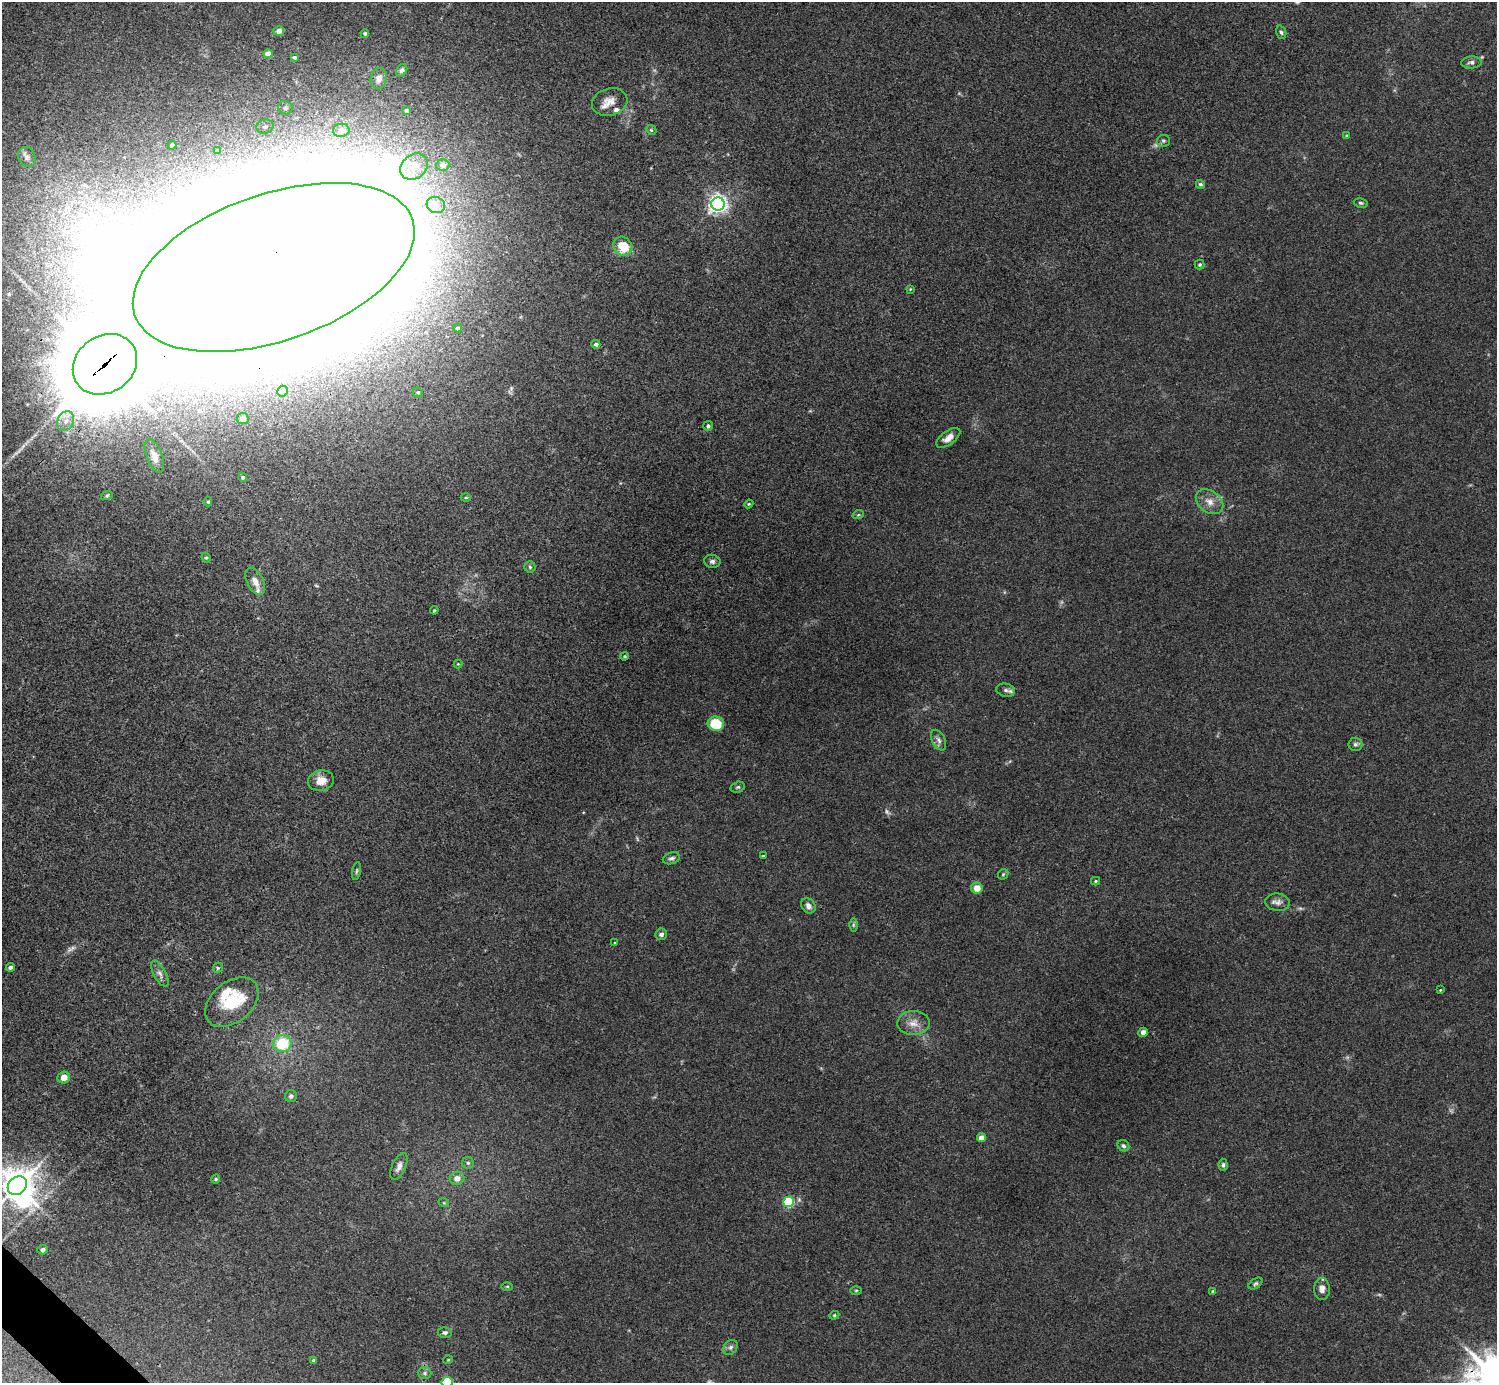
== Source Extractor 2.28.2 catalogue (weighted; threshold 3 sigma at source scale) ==
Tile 7 of 4 x 4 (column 3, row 2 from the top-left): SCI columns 2991-4485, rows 2923-4303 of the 5985 x 5985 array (HDU 1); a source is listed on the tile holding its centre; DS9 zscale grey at full resolution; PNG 1499 x 1385 px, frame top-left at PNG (2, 2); each listed source drawn as its Kron ellipse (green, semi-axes under 4 px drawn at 4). Shown black and unused: <1% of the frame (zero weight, under 3 of 4 exposures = <1% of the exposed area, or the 3 px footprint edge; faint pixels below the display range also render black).
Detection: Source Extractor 2.28.2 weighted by HDU 2 'WHT'; one run over the whole footprint, this tile lists its part. Background 0.0348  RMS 0.0047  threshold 0.0211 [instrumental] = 3 sigma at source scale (4.5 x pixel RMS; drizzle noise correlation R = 1.50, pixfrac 1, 0.05/0.05 arcsec/px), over >= 5 px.
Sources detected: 119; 3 too faint to see at this stretch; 9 inside a brighter object's white glare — neither listed nor drawn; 4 inside a brighter listed object's ellipse — not listed separately; the other 103 listed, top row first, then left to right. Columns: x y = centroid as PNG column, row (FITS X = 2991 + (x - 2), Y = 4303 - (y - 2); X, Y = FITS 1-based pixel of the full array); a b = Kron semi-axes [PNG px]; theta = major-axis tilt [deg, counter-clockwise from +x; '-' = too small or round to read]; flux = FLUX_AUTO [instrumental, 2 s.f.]
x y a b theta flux
279 31 5 5 - 2
1281 32 7 5 -71 0.89
365 33 4 4 - 0.84
268 54 5 4 - 3.8
295 57 4 3 - 0.82
1471 62 10 6 3 1.5
402 70 7 5 56 1.2
379 78 10 8 78 2.3
610 102 18 13 15 5.1
285 108 7 6 - 1.7
407 110 3 3 - 0.85
265 127 9 7 15 2
341 130 8 6 9 2.1
651 130 5 4 - 0.59
1347 136 4 3 - 0.63
1163 141 6 6 - 0.99
172 145 4 4 - 1.4
217 151 3 3 - 0.61
27 157 10 8 -65 2.2
443 165 6 6 - 2.8
414 167 15 12 38 6.7
1200 184 4 4 - 0.75
1361 203 7 4 -10 0.76
718 204 7 6 - 230
436 205 9 8 - 2.8
623 246 10 9 - 11
1200 265 5 5 - 0.72
274 267 147 73 19 11000
910 289 4 4 - 0.4
458 328 4 4 - 1.1
596 344 4 4 - 1.2
105 364 34 28 35 6400
282 391 5 5 - 1
418 392 5 4 - 0.62
243 418 6 5 - 3.1
66 421 10 8 62 3.4
708 426 5 4 - 0.84
948 438 14 7 36 3.3
154 456 18 8 -69 4
243 477 4 4 - 0.9
107 495 6 3 20 0.57
466 497 5 3 - 0.49
208 502 4 4 - 0.61
1210 502 15 11 -36 4.4
749 504 4 4 - 0.45
858 515 6 3 18 0.53
206 558 5 4 - 0.72
712 561 8 6 -11 1.4
530 567 5 5 - 0.77
255 581 14 8 -62 3.6
434 610 4 4 - 0.46
625 656 4 3 - 0.54
458 664 4 4 - 0.39
1006 690 9 6 -11 1.7
716 724 8 7 - 14
939 740 11 6 -63 1.9
1355 744 7 6 - 1.2
321 780 13 10 12 5.2
738 787 7 5 16 0.72
763 856 3 3 - 0.44
671 858 9 5 16 1.4
356 871 9 3 79 0.74
1003 874 6 4 46 0.58
1095 881 4 4 - 0.53
977 888 6 5 - 5.4
1278 902 12 8 -5 2.3
808 906 8 6 -49 2.1
853 925 6 4 -90 0.72
661 934 6 5 - 1.6
615 943 4 2 - 0.34
10 967 4 4 - 1.3
218 968 5 4 - 0.68
160 974 14 6 -62 2.3
1440 990 3 3 - 0.34
232 1002 30 20 40 17
913 1023 16 12 1 4.9
1143 1032 5 4 - 2.6
282 1044 9 8 - 18
64 1077 6 6 - 4
291 1096 6 6 - 1.5
981 1138 4 4 - 5
1123 1146 6 5 - 0.92
468 1163 6 6 - 0.85
1223 1165 6 4 -85 0.9
399 1166 14 7 66 2.6
457 1178 7 6 - 3.2
216 1179 5 4 - 0.54
17 1186 10 8 42 840
789 1202 5 5 - 37
444 1203 5 3 - 0.42
43 1250 5 4 - 1.6
1256 1284 8 5 35 0.86
507 1286 5 3 - 0.49
1322 1289 11 8 90 2.7
856 1290 5 3 - 0.48
1213 1291 4 4 - 0.45
834 1315 5 4 - 0.63
445 1333 7 5 3 1.2
730 1347 8 6 51 1.4
448 1360 5 3 - 0.42
313 1361 4 3 - 0.73
425 1373 7 6 - 1.1
447 1382 5 5 - 29
Overlapping masked pixels (flux is a lower limit): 2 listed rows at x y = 274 267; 105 364
Isophote crosses this tile's border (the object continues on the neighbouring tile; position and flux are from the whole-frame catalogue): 3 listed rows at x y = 274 267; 17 1186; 447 1382